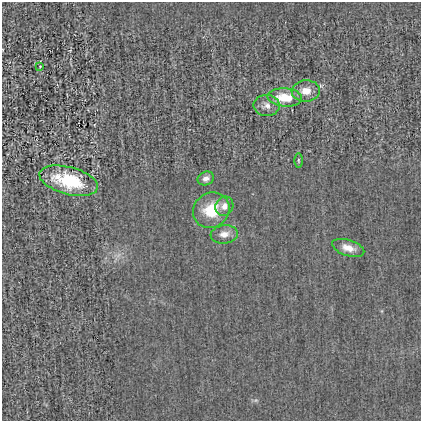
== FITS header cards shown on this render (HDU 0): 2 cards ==
NAXIS1  =                  419
NAXIS2  =                  419

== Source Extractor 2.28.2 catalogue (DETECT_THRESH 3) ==
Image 419 x 419 px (HDU 0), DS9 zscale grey, 1 PNG px = 1 image px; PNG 423 x 423 px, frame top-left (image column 1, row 419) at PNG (2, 2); each listed source drawn as its Kron ellipse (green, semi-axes under 4 px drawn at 4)
Background -6.11e-04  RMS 0.022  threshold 0.0657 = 3 sigma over >= 5 px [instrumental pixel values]
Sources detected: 11; all 11 listed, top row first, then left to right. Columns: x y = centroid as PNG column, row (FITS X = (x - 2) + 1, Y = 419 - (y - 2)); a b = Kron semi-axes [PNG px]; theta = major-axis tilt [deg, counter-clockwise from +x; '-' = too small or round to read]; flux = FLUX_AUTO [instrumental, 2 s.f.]
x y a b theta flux
40 66 3 2 - 0.9
306 91 14 10 4 16
285 97 17 9 -3 37
267 106 13 10 -2 11
298 160 7 3 -89 1.9
206 178 8 6 23 6.6
69 181 30 13 -15 83
224 206 10 8 59 9.9
211 210 19 17 37 45
224 234 13 9 6 12
348 248 16 8 -17 15